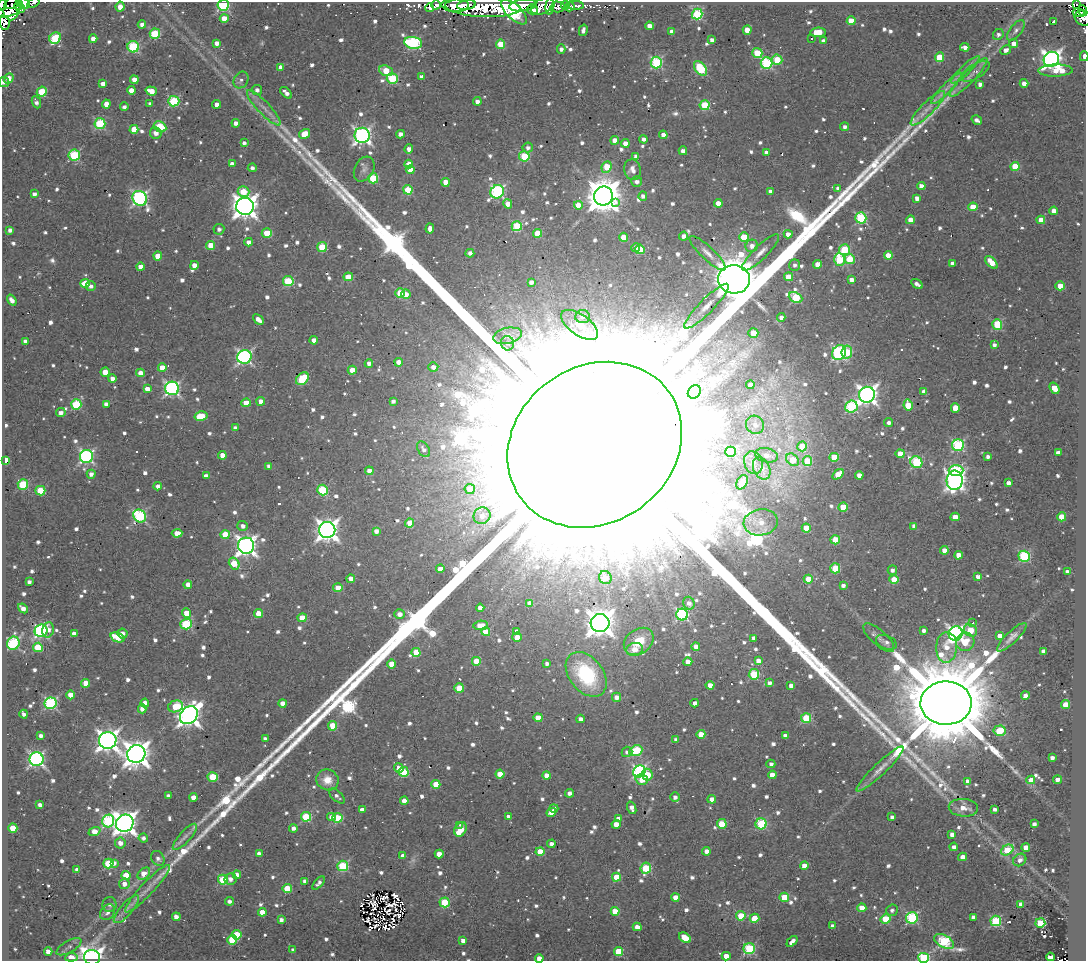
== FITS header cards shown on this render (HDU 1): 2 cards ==
NAXIS1  =                 1084
NAXIS2  =                  959

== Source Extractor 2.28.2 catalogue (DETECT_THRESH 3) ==
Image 1084 x 959 px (HDU 1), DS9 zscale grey, 1 PNG px = 1 image px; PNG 1088 x 963 px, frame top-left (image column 1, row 959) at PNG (2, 2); each listed source drawn as its Kron ellipse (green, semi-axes under 4 px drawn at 4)
Background 1.09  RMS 0.45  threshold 1.36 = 3 sigma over >= 5 px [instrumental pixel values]
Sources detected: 1065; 4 with non-positive FLUX_AUTO (blend fragments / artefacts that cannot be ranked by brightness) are neither listed nor drawn; of the other 1061, the 500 brightest by FLUX_AUTO listed and drawn (561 fainter detections omitted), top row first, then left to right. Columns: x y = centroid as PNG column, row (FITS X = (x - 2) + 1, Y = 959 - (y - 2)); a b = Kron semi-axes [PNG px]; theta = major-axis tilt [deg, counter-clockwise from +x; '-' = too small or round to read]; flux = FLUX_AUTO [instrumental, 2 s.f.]
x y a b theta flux
23 3 7 5 -27 1.1e+03
33 3 7 3 30 1.8e+02
2 4 5 2 - 4.0e+02
1077 4 3 2 - 1.3e+02
19 5 4 3 - 6.3e+02
223 5 5 5 - 4.0e+03
436 5 5 4 - 1.5e+02
455 5 14 6 -2 2.7e+03
466 5 9 5 9 1.1e+03
523 5 14 6 8 5.9e+03
565 5 4 3 - 2.7e+02
575 5 9 3 -5 2.0e+02
543 6 12 7 27 1.3e+03
550 6 8 4 83 4.1e+02
120 7 5 4 - 3.0e+02
483 7 37 10 -3 4.4e+03
558 7 7 5 -3 4.0e+02
570 7 5 4 - 2.3e+02
12 8 12 8 78 3.7e+02
430 8 4 4 - 2.6e+02
20 9 5 3 - 3.1e+02
532 9 5 5 - 8.9e+02
1083 11 6 4 -70 2.4e+02
514 12 16 7 -44 1.4e+04
6 13 12 4 9 8.4e+02
1079 13 6 3 -11 2.3e+02
697 14 5 5 - 3.1e+03
224 18 4 4 - 4.9e+02
1083 18 9 7 -27 1.9e+02
851 21 4 4 - 7.4e+02
1054 22 3 3 - 4.5e+03
4 23 7 5 -78 5.7e+02
142 24 4 4 - 1.8e+02
649 26 4 4 - 2.7e+02
583 30 6 4 75 1.3e+02
747 30 5 4 - 4.8e+02
1016 30 12 6 52 1.4e+02
672 32 4 4 - 2.7e+02
818 32 8 4 5 6.9e+02
155 34 5 5 - 2.0e+03
998 34 6 5 - 1.2e+02
55 38 6 5 - 2.1e+03
811 38 3 3 - 3.6e+04
93 39 4 4 - 3.6e+02
712 40 4 4 - 1.9e+02
823 41 4 4 - 1.9e+02
217 43 4 4 - 2.1e+02
413 43 9 6 -10 4.2e+03
1014 43 4 4 - 2.3e+02
500 44 4 4 - 1.1e+03
133 47 6 5 - 3.0e+03
965 47 5 3 - 1.9e+02
561 49 4 4 - 1.3e+02
1006 50 5 4 - 1.6e+02
757 53 5 5 - 1.2e+03
1084 56 5 3 - 2.0e+02
939 57 5 4 - 1.1e+03
1051 59 8 7 - 1.8e+04
777 60 5 5 - 9.6e+02
656 62 6 5 - 3.7e+03
767 63 6 6 - 3.5e+03
281 67 4 4 - 2.2e+02
700 68 8 5 -51 2.5e+03
965 70 19 4 43 1.9e+02
1055 70 17 6 1 6.8e+02
386 71 7 5 -19 8.3e+02
976 71 16 7 32 2.1e+02
421 77 4 4 - 1.8e+02
968 77 26 5 46 2.9e+02
9 78 5 4 - 4.7e+02
392 78 5 5 - 2.5e+03
134 80 4 4 - 3.5e+02
241 80 9 7 58 1.3e+02
4 82 5 5 - 1.2e+02
1024 83 4 4 - 2.2e+02
103 84 4 4 - 2.3e+02
980 84 4 3 - 1.7e+02
946 88 21 4 45 2.7e+02
131 90 4 4 - 3.0e+02
257 90 5 5 - 1.3e+02
151 91 6 4 -19 5.0e+02
42 92 5 5 - 1.5e+03
286 93 7 4 -44 1.9e+02
174 101 5 5 - 2.8e+03
477 101 4 4 - 1.8e+02
36 102 6 4 -67 1.4e+02
106 104 4 4 - 4.1e+02
150 104 4 3 - 1.3e+02
217 104 4 4 - 2.4e+02
705 105 5 5 - 1.8e+03
124 107 4 4 - 1.2e+02
264 108 23 6 -46 3.1e+02
928 108 23 6 45 3.7e+02
977 120 5 3 - 1.4e+02
100 123 5 5 - 2.5e+03
236 123 4 4 - 1.9e+02
160 127 7 5 -27 2.0e+03
845 127 4 4 - 1.4e+02
134 129 4 4 - 6.8e+02
156 133 6 6 - 2.2e+02
304 134 6 4 32 6.0e+02
400 134 4 4 - 1.8e+02
362 135 7 7 - 1.2e+04
663 135 4 4 - 2.4e+02
643 139 4 4 - 1.4e+02
615 140 4 4 - 3.3e+02
244 143 4 4 - 1.3e+02
625 143 4 4 - 2.8e+02
528 148 5 5 - 1.2e+02
409 149 4 4 - 2.1e+02
683 151 4 4 - 2.0e+02
766 153 4 4 - 2.1e+02
74 155 5 5 - 2.8e+03
524 156 5 5 - 1.7e+03
636 156 4 3 - 1.6e+02
232 164 4 3 - 1.9e+02
409 164 4 4 - 4.0e+02
1015 166 5 4 - 1.0e+03
606 167 6 5 - 8.3e+02
252 168 4 4 - 1.4e+02
364 169 13 9 61 1.9e+02
410 170 4 4 - 4.6e+02
633 170 10 8 -76 2.5e+02
373 178 5 5 - 1.5e+03
445 182 4 4 - 4.9e+02
637 182 5 5 - 1.6e+02
921 186 4 4 - 2.5e+02
838 188 4 4 - 1.7e+02
408 190 4 4 - 1.2e+03
770 191 4 4 - 1.2e+02
243 192 6 5 - 7.9e+02
497 192 7 6 - 5.1e+03
34 194 4 4 - 1.4e+02
603 196 9 9 - 8.4e+04
643 196 4 4 - 1.3e+02
140 198 8 7 - 8.0e+03
917 198 4 4 - 2.0e+02
615 202 3 3 - 7.7e+02
718 203 4 4 - 3.1e+02
508 204 5 4 - 2.8e+02
578 205 4 4 - 4.9e+02
245 206 9 8 - 3.2e+04
973 207 4 4 - 7.7e+02
1054 211 4 4 - 2.6e+02
861 218 5 5 - 3.2e+03
910 220 4 4 - 3.3e+02
1041 220 4 4 - 3.2e+02
517 226 5 5 - 1.9e+03
430 228 5 4 - 2.2e+02
219 229 5 5 - 1.2e+02
10 230 4 4 - 1.5e+02
267 233 5 5 - 9.1e+02
537 233 4 4 - 6.3e+02
788 234 4 4 - 2.2e+02
684 236 4 4 - 1.8e+02
624 237 4 4 - 4.8e+02
744 237 5 4 - 1.1e+03
249 242 4 4 - 2.1e+02
210 245 4 4 - 6.3e+02
752 246 6 6 - 2.4e+02
322 247 5 5 - 1.2e+03
636 248 4 3 - 1.6e+02
640 249 5 4 - 7.3e+02
844 250 5 5 - 1.7e+03
760 252 25 7 44 3.1e+02
470 253 4 4 - 1.4e+02
708 253 24 6 -44 2.7e+02
888 255 4 4 - 5.1e+02
158 256 4 4 - 5.6e+02
839 259 6 5 - 1.8e+03
850 259 5 5 - 1.3e+03
991 262 7 4 -46 6.3e+02
952 263 4 4 - 1.3e+02
817 264 4 4 - 3.2e+02
194 265 4 4 - 3.4e+02
795 265 5 5 - 1.2e+02
140 267 4 4 - 2.6e+02
348 277 5 4 - 6.9e+02
789 277 4 4 - 7.4e+02
734 279 16 14 -5 2.0e+05
852 279 4 4 - 2.0e+02
288 281 5 5 - 2.1e+03
531 282 4 4 - 1.4e+02
85 283 5 4 - 6.0e+02
917 284 6 3 -32 1.5e+02
91 286 5 4 - 1.4e+02
1060 286 4 4 - 4.4e+02
400 293 5 4 - 1.2e+03
406 294 5 4 - 2.5e+02
795 297 7 5 -25 2.4e+03
12 300 6 4 -54 2.5e+02
706 306 30 7 45 4.5e+02
582 317 7 6 - 1.3e+02
781 317 4 4 - 2.0e+02
258 320 6 4 -42 2.7e+02
997 324 5 5 - 1.7e+03
580 325 21 10 -35 4.5e+02
753 333 5 5 - 5.9e+02
507 336 15 8 12 2.6e+02
314 340 4 4 - 2.6e+02
25 341 4 4 - 1.9e+02
507 343 7 6 - 1.3e+02
994 345 4 4 - 1.3e+02
847 352 7 5 81 1.6e+03
839 353 8 6 55 5.4e+03
244 357 7 7 - 7.4e+03
399 362 4 4 - 3.0e+02
369 363 4 4 - 1.7e+02
433 367 5 4 - 2.2e+02
162 368 4 4 - 4.6e+02
352 370 4 4 - 4.1e+02
105 372 4 4 - 4.7e+02
140 373 4 4 - 2.8e+02
112 379 4 4 - 2.0e+02
302 379 7 5 45 1.7e+03
750 385 4 4 - 2.7e+02
172 388 7 6 - 7.6e+03
1055 388 6 4 -53 6.3e+02
147 389 4 4 - 3.3e+02
924 391 4 4 - 2.5e+02
694 392 7 6 - 3.8e+02
867 395 8 8 - 1.8e+04
261 401 4 4 - 3.5e+02
393 401 4 4 - 1.2e+02
246 403 4 4 - 6.7e+02
76 404 5 5 - 2.2e+03
106 404 4 4 - 1.6e+02
908 405 5 4 - 8.7e+02
851 407 6 6 - 3.4e+03
955 408 5 4 - 4.9e+02
61 413 5 4 - 1.7e+02
201 416 6 4 15 1.0e+03
889 423 4 4 - 1.3e+02
755 425 9 8 - 2.1e+02
235 428 4 4 - 1.4e+02
595 445 91 78 36 1.3e+07
958 445 6 6 - 3.6e+03
802 446 5 5 - 6.7e+02
424 449 8 5 -57 1.2e+02
730 452 5 5 - 2.6e+03
1058 453 4 4 - 2.1e+02
900 454 4 4 - 4.9e+02
222 455 4 4 - 3.4e+02
767 455 11 7 -12 2.5e+02
86 456 6 6 - 6.7e+03
834 457 4 4 - 1.1e+03
988 457 4 3 - 1.2e+02
6 460 4 3 - 4.5e+02
792 460 7 5 -40 7.8e+02
807 461 5 4 - 8.7e+02
916 462 6 5 - 3.1e+03
753 463 12 9 -71 2.7e+02
269 466 4 4 - 1.7e+02
762 468 12 8 -64 3.1e+02
956 470 7 5 1 3.0e+03
369 471 4 4 - 3.7e+02
91 474 4 4 - 1.8e+02
838 474 6 4 35 6.5e+02
859 475 4 4 - 2.3e+02
206 476 4 4 - 2.4e+02
955 480 9 8 - 1.7e+04
742 482 7 5 60 3.0e+02
1008 483 4 4 - 1.7e+02
23 484 5 5 - 1.8e+03
158 486 4 4 - 1.8e+02
470 489 5 5 - 3.0e+02
323 490 5 5 - 2.2e+03
40 491 5 5 - 1.0e+03
843 507 5 4 - 6.9e+02
140 516 7 6 - 4.1e+03
482 516 9 8 - 2.5e+02
955 517 4 4 - 4.2e+02
1062 517 4 4 - 8.5e+02
761 522 17 13 9 5.0e+02
410 523 4 4 - 5.8e+02
243 526 5 5 - 1.6e+02
914 526 4 4 - 1.7e+02
806 528 4 4 - 6.3e+02
327 530 8 8 - 2.4e+04
376 531 4 4 - 1.7e+02
177 533 5 4 - 3.8e+02
225 534 5 4 - 9.6e+02
835 540 4 4 - 7.2e+02
246 546 8 8 - 1.9e+04
944 550 4 4 - 3.3e+02
958 555 4 4 - 3.3e+02
1024 556 6 5 - 3.3e+03
234 564 6 5 - 9.6e+02
835 568 5 5 - 1.4e+03
440 569 4 4 - 3.8e+02
892 570 5 4 - 1.3e+02
1067 572 4 4 - 2.0e+02
978 576 4 3 - 1.7e+02
605 578 7 6 - 7.4e+02
351 579 4 4 - 2.6e+02
808 579 4 4 - 6.8e+02
894 579 4 4 - 6.2e+02
29 582 4 4 - 1.2e+02
188 585 4 4 - 3.1e+02
843 585 4 4 - 1.6e+02
338 588 4 4 - 5.6e+02
530 603 4 4 - 2.7e+02
689 603 6 5 - 1.8e+02
23 608 5 4 - 2.4e+02
480 608 4 4 - 2.3e+02
186 613 5 4 - 4.1e+02
259 614 4 4 - 6.3e+02
400 614 5 5 - 2.4e+02
682 615 6 6 - 4.3e+03
302 618 4 4 - 7.1e+02
600 623 9 9 - 4.3e+04
973 623 3 2 - 1.4e+02
186 624 6 5 - 2.5e+03
481 625 7 4 4 4.1e+02
48 630 7 6 - 2.5e+02
924 630 4 4 - 1.3e+02
970 630 7 6 - 9.0e+02
41 631 6 6 - 6.1e+03
517 631 4 4 - 2.0e+02
486 632 4 4 - 6.6e+02
74 634 4 4 - 2.2e+02
122 634 5 5 - 2.3e+02
956 634 7 7 - 1.1e+04
1000 636 4 4 - 4.1e+02
118 637 7 4 -21 1.0e+03
517 637 5 4 - 3.3e+02
879 637 19 7 -42 2.2e+02
1012 637 19 6 44 2.1e+02
754 638 4 3 - 1.3e+02
639 641 16 12 35 8.7e+02
886 642 11 6 -23 1.4e+02
965 642 9 9 - 7.0e+02
13 643 7 6 - 3.8e+03
696 646 4 4 - 2.2e+02
38 647 5 4 - 1.3e+03
947 647 15 10 87 4.4e+02
635 649 8 6 15 3.6e+02
1043 651 4 4 - 2.2e+02
416 652 4 4 - 8.4e+02
476 661 4 4 - 8.3e+02
758 661 4 4 - 2.7e+02
688 662 4 4 - 2.8e+02
392 664 4 4 - 5.4e+02
547 664 4 3 - 1.2e+02
586 674 25 16 -52 2.9e+03
754 674 5 5 - 2.1e+03
86 683 4 4 - 6.1e+02
769 683 4 4 - 1.4e+02
710 685 4 4 - 3.0e+02
791 686 4 4 - 1.9e+02
459 688 5 5 - 8.0e+02
71 695 4 4 - 4.1e+02
1025 696 4 4 - 2.4e+02
616 697 4 4 - 1.9e+02
51 703 6 6 - 4.3e+03
145 703 4 4 - 3.1e+02
283 703 4 4 - 3.0e+02
695 703 4 4 - 1.8e+02
946 703 25 21 1 8.6e+05
1065 705 4 4 - 7.5e+02
175 706 7 6 - 9.5e+02
142 709 4 4 - 1.9e+02
24 714 4 4 - 1.5e+02
189 715 10 8 46 2.6e+04
538 718 4 4 - 6.0e+02
806 718 5 5 - 1.8e+03
580 719 4 4 - 1.6e+02
333 726 4 4 - 1.1e+03
1000 731 6 5 - 1.0e+03
701 734 4 4 - 5.4e+02
41 736 4 4 - 1.4e+02
785 736 4 4 - 1.7e+02
265 739 4 4 - 2.1e+02
108 740 9 8 - 2.5e+04
676 740 4 4 - 1.5e+02
636 751 7 5 23 1.7e+03
627 752 5 5 - 1.3e+02
136 754 9 9 - 4.1e+04
1052 758 4 4 - 1.6e+02
36 759 7 7 - 9.2e+03
771 764 4 4 - 1.3e+02
399 768 5 4 - 3.1e+02
880 769 32 6 43 3.7e+02
639 771 6 5 - 6.1e+03
404 772 5 5 - 1.7e+03
500 774 4 4 - 4.2e+02
647 775 6 5 - 6.6e+02
772 775 4 4 - 4.2e+02
547 776 4 4 - 3.3e+02
213 777 5 5 - 1.5e+03
642 779 6 5 - 6.1e+02
327 780 11 10 - 4.8e+02
1031 780 4 4 - 3.7e+02
1057 780 4 4 - 3.1e+02
968 781 4 4 - 2.8e+02
436 784 4 4 - 6.7e+02
569 793 4 4 - 1.8e+02
168 796 4 4 - 1.5e+02
337 796 9 5 -42 1.3e+02
194 797 4 4 - 3.1e+02
675 797 5 4 - 1.6e+02
712 799 4 4 - 3.6e+02
404 801 4 4 - 3.2e+02
40 805 4 4 - 1.6e+02
554 808 4 4 - 1.3e+02
632 808 6 4 -71 2.1e+02
963 808 15 9 -4 3.9e+02
994 809 4 3 - 1.3e+02
362 810 4 4 - 2.5e+02
551 812 5 4 - 3.3e+02
508 816 3 3 - 1.3e+02
306 817 5 5 - 1.9e+03
331 817 4 4 - 1.9e+02
892 817 4 3 - 1.3e+02
337 818 5 5 - 1.7e+03
618 819 4 4 - 2.4e+02
108 821 6 6 - 3.6e+03
125 823 9 8 - 2.8e+04
616 824 4 4 - 4.1e+02
722 824 5 4 - 1.0e+03
761 824 5 5 - 2.6e+03
1034 824 4 4 - 1.4e+02
460 825 3 2 - 5.6e+02
13 828 4 4 - 6.8e+02
293 828 4 4 - 1.7e+02
461 829 8 5 61 1.2e+03
94 831 6 4 20 3.9e+02
952 834 4 4 - 2.3e+02
185 837 17 5 48 1.8e+02
143 838 5 4 - 1.4e+02
120 843 5 5 - 2.5e+02
551 844 4 4 - 1.5e+02
954 847 4 4 - 1.7e+02
1026 848 4 4 - 4.2e+02
1007 850 7 5 34 1.0e+03
706 851 4 4 - 2.0e+02
540 852 4 4 - 7.2e+02
259 854 4 4 - 2.0e+02
439 854 4 4 - 3.8e+02
403 856 4 4 - 2.7e+02
963 857 4 4 - 2.4e+02
158 858 8 6 -58 1.3e+02
1020 860 7 5 38 1.7e+02
108 863 5 5 - 1.6e+03
114 863 3 3 - 6.8e+02
343 866 5 5 - 2.6e+03
804 866 4 4 - 2.9e+02
646 868 5 5 - 2.0e+03
77 870 4 4 - 2.0e+02
144 874 7 5 42 5.3e+02
126 875 4 4 - 9.3e+02
237 875 4 4 - 2.3e+02
616 877 4 4 - 8.7e+02
231 879 6 5 - 1.8e+02
223 880 5 5 - 1.8e+03
305 881 4 4 - 1.9e+02
319 883 8 4 48 1.4e+02
124 884 5 5 - 2.3e+02
287 888 4 4 - 1.1e+03
147 889 32 6 47 4.0e+02
675 897 4 4 - 3.6e+02
784 897 5 4 - 1.1e+03
229 901 4 3 - 1.4e+02
445 902 5 5 - 1.7e+03
1021 904 4 4 - 2.4e+02
110 905 7 7 - 1.3e+02
862 908 4 4 - 4.5e+02
126 909 17 6 48 2.2e+02
892 910 6 5 - 1.3e+02
615 911 4 4 - 7.1e+02
108 912 8 6 52 1.5e+02
262 912 4 4 - 3.7e+02
741 916 5 4 - 9.8e+02
176 917 4 4 - 2.1e+02
973 917 4 4 - 1.6e+02
754 918 5 4 - 6.0e+02
912 918 6 5 - 4.0e+03
886 919 5 4 - 1.4e+03
281 920 4 4 - 1.5e+02
996 921 5 5 - 2.8e+03
1040 923 5 5 - 2.5e+03
832 926 4 4 - 1.7e+02
637 927 4 4 - 3.0e+02
237 935 5 4 - 9.5e+02
685 938 6 4 -36 6.3e+02
232 940 5 5 - 9.9e+02
463 940 4 4 - 2.1e+02
792 941 6 4 43 2.3e+02
944 941 11 6 -28 3.8e+03
69 947 14 6 30 1.3e+02
749 949 5 5 - 3.2e+03
293 950 4 4 - 1.4e+02
48 951 4 4 - 2.4e+02
618 951 4 4 - 1.2e+03
726 956 4 4 - 3.6e+02
71 957 6 4 6 6.2e+02
92 957 8 7 - 1.7e+04
1050 957 4 4 - 8.9e+02
539 958 4 4 - 2.9e+02
924 958 5 5 - 4.0e+03
At the frame edge (FLAGS 8, measured only in part): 12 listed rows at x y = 23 3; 33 3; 2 4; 223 5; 6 13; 1083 18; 4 23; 1084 56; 4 82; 1050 957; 539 958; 924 958
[561 fainter detections neither listed nor drawn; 4 non-positive-flux detections neither listed nor drawn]